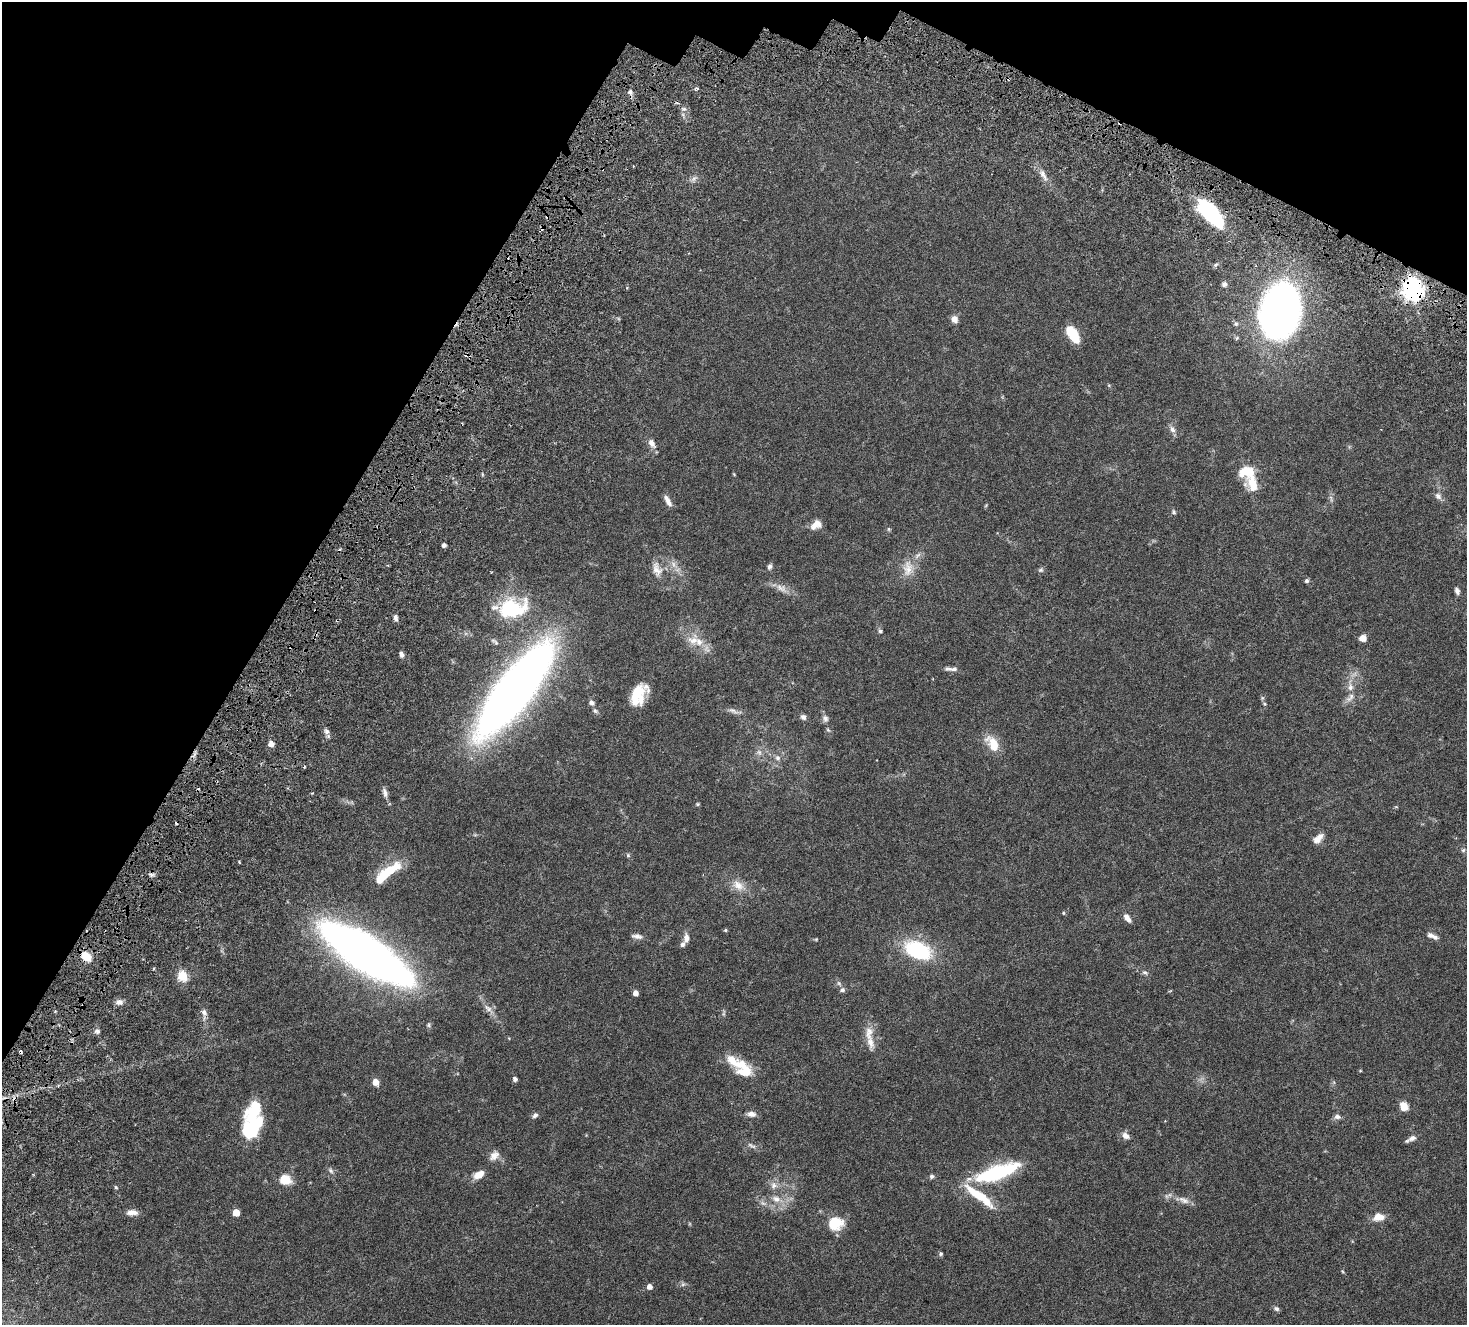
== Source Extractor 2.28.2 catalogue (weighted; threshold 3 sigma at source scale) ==
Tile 2 of 4 x 4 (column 2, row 1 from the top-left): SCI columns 1666-3130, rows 4459-5781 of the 6271 x 6331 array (HDU 1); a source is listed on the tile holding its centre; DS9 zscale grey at full resolution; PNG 1469 x 1327 px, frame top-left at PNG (2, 2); no overlay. Shown black and unused: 23% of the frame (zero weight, under 4 of 8 exposures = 12% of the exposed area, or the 3 px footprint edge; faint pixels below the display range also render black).
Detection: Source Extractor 2.28.2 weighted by HDU 2 'WHT'; one run over the whole footprint, this tile lists its part. Background 0.0478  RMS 0.0023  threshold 0.00922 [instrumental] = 3 sigma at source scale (4.09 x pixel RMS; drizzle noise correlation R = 1.36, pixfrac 0.8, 0.0396/0.0396 arcsec/px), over >= 5 px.
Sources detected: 139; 2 too faint to see at this stretch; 4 inside a brighter object's white glare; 8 cosmic-ray / hot-pixel residue — not listed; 10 inside a brighter listed object's ellipse — not listed separately; the other 115 listed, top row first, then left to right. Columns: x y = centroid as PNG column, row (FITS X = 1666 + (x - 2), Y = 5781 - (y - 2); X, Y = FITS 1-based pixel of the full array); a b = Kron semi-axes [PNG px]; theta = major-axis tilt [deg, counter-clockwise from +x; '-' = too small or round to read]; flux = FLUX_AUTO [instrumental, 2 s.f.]
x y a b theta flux
696 88 6 4 47 0.28
630 92 7 6 - 0.51
1043 175 20 7 -61 1.4
694 178 7 4 19 0.49
1210 213 34 14 -46 16
1215 265 7 4 32 0.33
1224 284 7 6 - 0.52
1413 290 8 7 - 130
1280 311 40 28 77 110
954 319 9 8 - 1
1236 324 6 6 - 0.42
1073 334 16 8 -58 6.4
1172 429 11 7 -64 0.84
652 443 12 7 -56 1.2
1253 484 26 17 -77 3.8
1438 496 9 8 - 0.77
1331 498 11 3 -71 0.42
668 501 16 6 -61 1.1
986 505 5 4 - 0.18
1174 512 7 5 -64 0.31
816 525 14 9 31 1.5
889 529 6 4 -90 0.23
444 545 4 4 - 0.51
673 564 12 7 -56 1.1
769 567 8 6 70 0.48
908 568 25 15 88 3.1
657 569 22 12 -75 2.1
1041 570 8 6 34 0.38
1307 581 6 5 - 0.34
781 588 18 9 -29 1.5
1457 591 8 5 -69 0.6
512 609 32 20 12 13
396 618 8 5 -82 0.58
880 631 6 5 - 0.34
1363 638 7 6 - 1.4
693 640 19 15 47 2.7
401 654 7 5 -74 0.61
954 669 20 5 1 0.8
1350 687 12 8 85 1.2
515 690 82 24 52 190
638 695 24 14 75 5.2
592 703 7 6 - 0.59
1264 704 6 4 -60 0.27
595 711 8 6 -44 0.42
733 711 16 5 -20 0.74
803 717 7 6 - 0.55
825 719 10 8 -73 0.68
828 730 7 4 -45 0.25
326 731 8 7 - 0.62
271 744 5 5 - 1.5
993 744 21 11 -60 3.6
759 752 9 6 -74 0.69
778 758 8 7 - 0.71
304 767 4 3 - 0.2
385 793 13 6 -71 0.78
697 804 5 4 - 0.23
1316 840 10 9 - 1.1
1463 850 6 6 - 0.35
628 855 5 5 - 0.26
390 870 31 12 28 4.9
738 885 19 13 -34 2.3
1063 913 5 4 - 0.2
1127 918 11 6 -54 1.1
725 930 5 4 - 0.24
1430 935 11 7 -17 0.74
637 936 14 6 -8 0.79
686 938 13 7 90 1
816 939 5 4 - 0.17
917 950 23 14 -23 16
366 953 60 18 -33 240
86 956 13 10 -47 2.5
153 969 3 3 - 0.19
1145 972 9 6 -20 0.45
182 976 6 6 - 6.8
842 990 7 6 - 0.46
636 993 4 4 - 1.1
119 1002 10 7 -1 0.85
489 1009 19 7 -45 1.4
204 1012 10 7 -61 0.72
97 1031 6 6 - 0.54
869 1033 21 11 89 2.3
732 1061 18 10 -52 2.5
746 1071 19 12 6 3.4
1360 1071 5 3 - 0.14
515 1079 6 5 - 0.43
376 1082 8 7 - 1.2
1404 1106 10 9 - 1.7
255 1108 31 17 63 5.5
751 1114 11 7 -5 0.92
535 1115 7 6 - 0.54
1337 1117 9 6 -3 0.65
1165 1121 3 3 - 0.1
1126 1136 11 8 -36 0.92
1412 1138 11 7 22 0.85
752 1146 14 5 -30 0.6
494 1155 15 10 48 1.3
331 1170 9 6 -51 0.5
997 1172 49 14 19 16
478 1175 13 8 30 1.9
931 1176 6 6 - 0.4
285 1180 9 7 -12 4.3
774 1185 11 10 - 1.1
116 1187 5 4 - 0.23
978 1195 35 10 -34 6.4
776 1199 13 9 -20 1.7
1184 1200 17 7 -28 1.2
132 1212 14 7 1 1.2
236 1213 5 5 - 3.2
1378 1217 13 9 6 1.9
835 1223 16 14 -3 4.8
941 1254 5 5 - 0.3
1342 1271 6 3 -70 0.19
683 1284 6 6 - 0.36
649 1287 5 4 - 1.1
1276 1309 8 6 -20 0.45
Overlapping masked pixels (flux is a lower limit): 3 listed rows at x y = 1210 213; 1413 290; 86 956